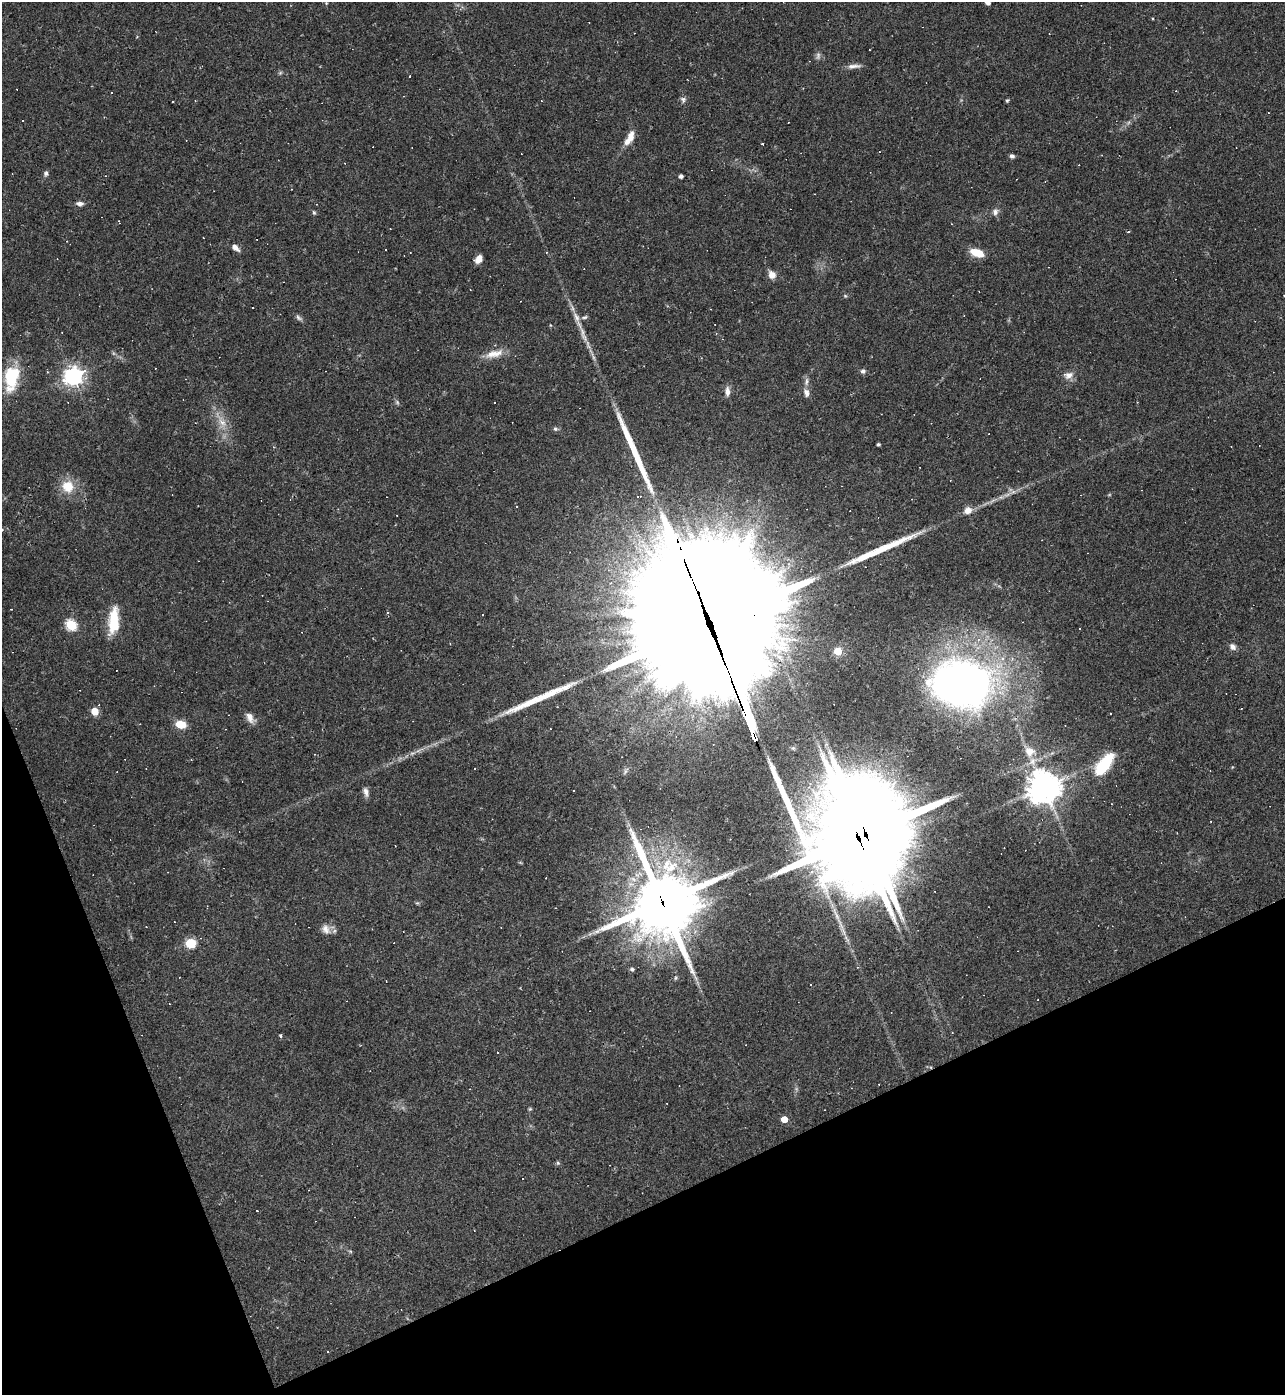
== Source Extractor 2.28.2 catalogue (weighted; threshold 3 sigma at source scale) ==
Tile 14 of 4 x 4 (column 2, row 4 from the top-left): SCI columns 1433-2715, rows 1-1393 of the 5561 x 5573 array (HDU 1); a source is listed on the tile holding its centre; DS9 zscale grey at full resolution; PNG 1287 x 1397 px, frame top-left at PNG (2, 2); no overlay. Shown black and unused: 20% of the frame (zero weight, under 2 of 3 exposures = <1% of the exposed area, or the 3 px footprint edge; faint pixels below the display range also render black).
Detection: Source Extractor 2.28.2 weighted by HDU 2 'WHT'; one run over the whole footprint, this tile lists its part. Background 0.0322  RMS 0.0048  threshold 0.0218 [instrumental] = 3 sigma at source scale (4.5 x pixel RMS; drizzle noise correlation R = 1.50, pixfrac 1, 0.05/0.05 arcsec/px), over >= 5 px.
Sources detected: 124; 1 too faint to see at this stretch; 43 cosmic-ray / hot-pixel residue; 3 long thin detections or spike segments (spike, bleed or trail) — not listed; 4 inside a brighter listed object's ellipse — not listed separately; the other 73 listed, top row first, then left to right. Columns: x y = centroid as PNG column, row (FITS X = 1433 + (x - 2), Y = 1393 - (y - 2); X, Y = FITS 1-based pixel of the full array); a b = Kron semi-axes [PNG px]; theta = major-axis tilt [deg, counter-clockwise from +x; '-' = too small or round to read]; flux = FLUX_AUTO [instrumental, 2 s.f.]
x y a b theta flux
988 2 4 4 - 3.2
854 66 19 5 3 2.5
280 73 6 4 19 0.69
683 99 7 6 - 1.3
1007 100 5 4 - 0.67
173 101 3 2 - 0.52
1268 113 3 2 - 0.32
631 136 14 8 85 3.9
762 144 3 2 - 0.42
1012 156 6 5 - 1.2
46 173 6 6 - 1.2
681 176 4 4 - 1.6
80 203 8 5 -5 2
314 212 6 4 -68 0.7
995 212 10 7 83 1.9
1128 232 4 3 - 0.45
235 247 11 6 -46 2.7
977 253 13 7 -21 10
478 259 8 6 55 3.9
772 275 9 7 -58 3.8
845 296 5 5 - 0.62
253 308 3 2 - 0.4
576 317 16 7 -65 3.6
584 317 9 5 18 1.1
298 318 10 5 -39 1.3
550 325 5 3 - 0.36
494 354 25 9 14 6.4
863 371 7 6 - 1.3
1068 375 14 9 -5 3.1
12 376 25 18 79 21
73 376 7 7 - 270
806 381 13 5 82 1.7
727 391 13 6 -89 2.6
806 393 10 7 -70 2.4
397 402 6 4 -48 0.82
222 422 15 8 -46 4.6
555 429 6 6 - 1.1
878 444 3 3 - 0.84
68 486 17 16 - 9.5
639 496 6 3 8 1
516 506 3 2 - 0.44
968 510 10 9 - 3.5
114 621 30 11 85 14
71 625 6 5 - 39
711 627 104 43 -69 33000
978 639 6 5 - 1.8
1233 647 8 6 -49 2.1
838 651 5 5 - 15
1003 658 6 4 18 1.1
964 683 30 23 -2 510
1241 709 3 2 - 0.27
95 711 5 5 - 11
250 718 14 8 -69 3.2
181 724 9 7 -10 9.1
1030 751 15 13 -43 6.6
1104 764 26 11 53 24
625 771 7 4 71 0.98
1044 787 10 10 - 800
366 792 11 6 -77 2.2
1112 804 3 2 - 0.45
859 837 50 29 -68 5300
662 903 24 23 - 3100
326 929 15 10 -64 3.6
191 943 9 8 - 11
858 967 4 3 - 0.52
632 969 5 4 - 1
675 978 6 4 88 0.59
811 984 2 2 - 0.45
280 1036 3 3 - 1.1
530 1109 5 3 - 0.49
784 1119 5 4 - 7
558 1163 6 5 - 0.72
350 1251 6 4 -18 0.55
Overlapping masked pixels (flux is a lower limit): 3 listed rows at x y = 711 627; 859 837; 662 903
Isophote crosses this tile's border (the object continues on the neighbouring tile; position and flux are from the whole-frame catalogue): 1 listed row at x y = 988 2